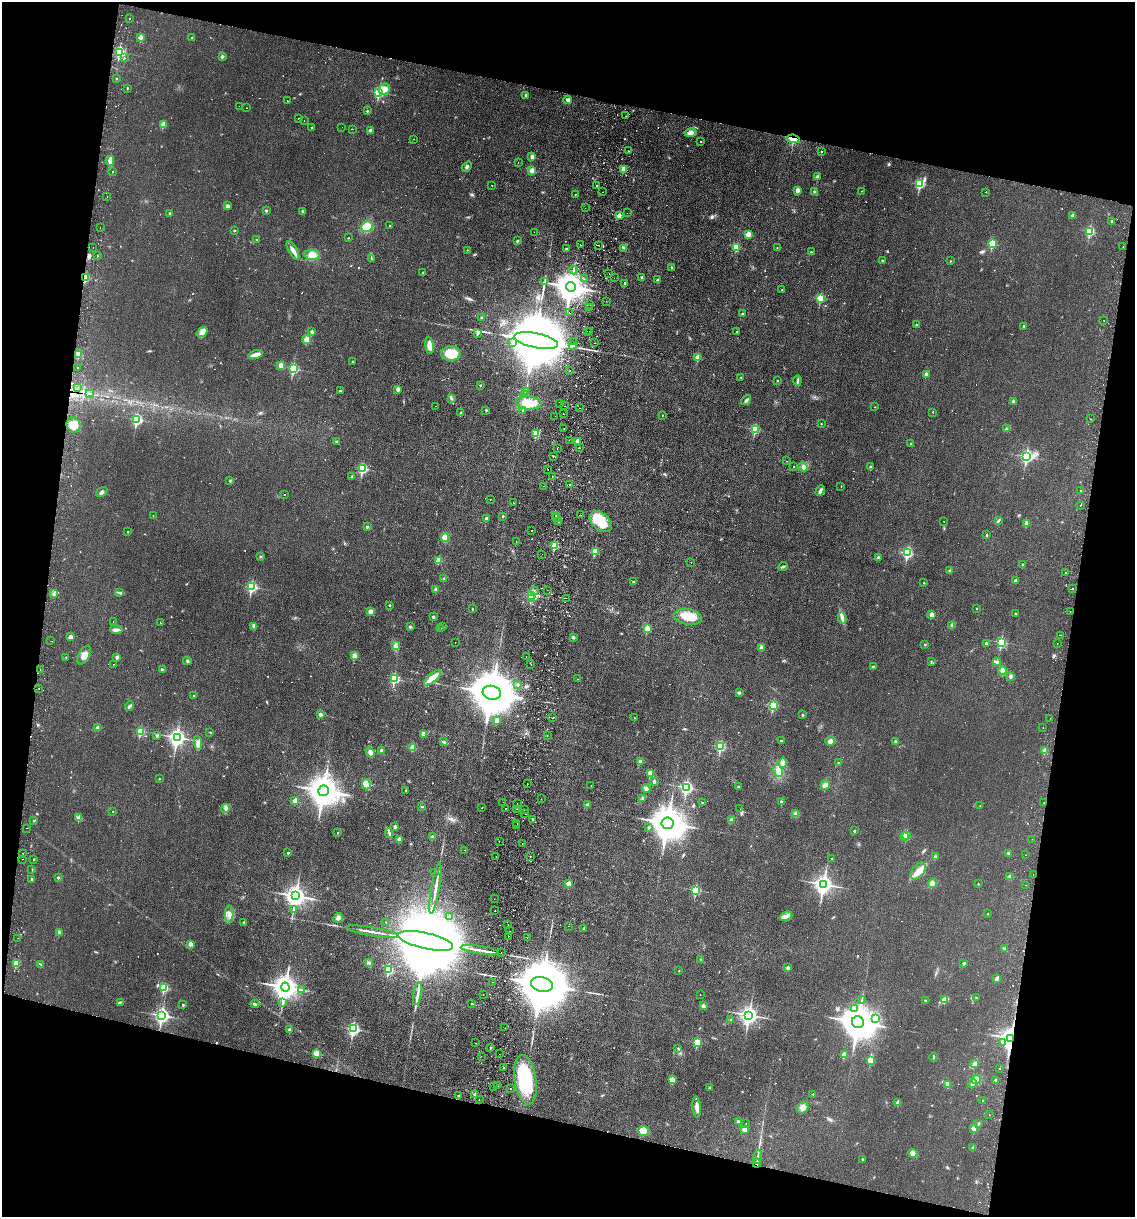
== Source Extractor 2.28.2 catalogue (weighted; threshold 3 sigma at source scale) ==
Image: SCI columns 296-4825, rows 14-4873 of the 5004 x 4890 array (HDU 1 of 3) = the unmasked area's bounding box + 8 px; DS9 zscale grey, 4 x 4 block average (1 PNG px = mean of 4 x 4 image px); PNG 1137 x 1219 px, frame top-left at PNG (2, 2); each listed source drawn as its Kron ellipse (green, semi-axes under 4 px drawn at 4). Shown black and unused: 25% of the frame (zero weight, under 2 of 3 exposures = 3% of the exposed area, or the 3 px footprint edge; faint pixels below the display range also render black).
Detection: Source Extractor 2.28.2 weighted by HDU 2 'WHT'. Background 0.0214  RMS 0.0047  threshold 0.0212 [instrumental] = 3 sigma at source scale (4.5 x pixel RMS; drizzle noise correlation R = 1.50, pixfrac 1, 0.05/0.05 arcsec/px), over >= 5 px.
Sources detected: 866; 4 too faint to see at this stretch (4 x 4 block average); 2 inside a brighter object's white glare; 65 cosmic-ray / hot-pixel residue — neither listed nor drawn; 11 coinciding with a brighter row at this scale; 11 inside a brighter listed object's ellipse — not listed separately; of the other 773, all 500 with FLUX_AUTO >= 1.22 (the completeness limit of this list) listed and drawn (273 fainter detections not listed), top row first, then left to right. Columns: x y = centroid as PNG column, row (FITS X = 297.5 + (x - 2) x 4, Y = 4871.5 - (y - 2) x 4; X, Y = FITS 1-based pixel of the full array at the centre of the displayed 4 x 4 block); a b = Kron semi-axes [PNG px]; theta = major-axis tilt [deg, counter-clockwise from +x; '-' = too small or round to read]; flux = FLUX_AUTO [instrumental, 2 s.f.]
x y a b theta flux
129 19 2 2 - 4
141 37 2 2 - 21
192 37 2 2 - 3.2
120 52 3 2 - 290
222 57 2 2 - 16
124 58 2 2 - 12
116 79 2 2 - 1.7
127 88 2 2 - 3.8
384 89 6 5 - 23
379 92 3 2 - 290
525 95 2 2 - 6.3
567 100 4 3 - 7.2
287 101 2 2 - 1.6
239 106 2 2 - 2.6
246 108 2 2 - 1.4
367 111 2 2 - 5.3
626 116 2 2 - 1.6
298 118 2 2 - 6.4
304 121 2 2 - 1.9
163 124 2 2 - 55
311 127 2 2 - 3.8
342 127 2 2 - 1.2
352 129 2 2 - 36
370 130 4 2 - 4.7
690 133 6 4 13 11
413 139 2 2 - 1.5
793 139 6 4 -9 22
701 142 2 2 - 2.7
629 151 2 2 - 1.9
821 151 2 2 - 3.7
532 157 2 2 - 25
110 161 5 2 - 23
518 163 2 2 - 6.5
467 167 6 2 50 4.4
624 169 2 2 - 61
532 170 2 2 - 52
113 171 2 2 - 1.5
817 177 2 2 - 17
920 184 2 2 - 210
492 185 2 2 - 11
597 186 2 2 - 1.4
798 190 2 2 - 34
861 191 2 2 - 1.5
603 192 2 2 - 2.4
814 192 3 2 - 2.9
986 192 2 2 - 1.5
575 194 2 2 - 1.5
107 196 2 2 - 3.4
227 206 3 3 - 10
585 208 2 2 - 4
266 211 2 2 - 8.8
303 211 2 2 - 15
170 213 2 2 - 8.5
627 213 2 2 - 6.4
619 215 2 2 - 36
1073 215 2 2 - 20
1112 221 2 2 - 10
390 225 2 2 - 1.8
367 227 6 5 - 39
100 228 2 2 - 7.2
234 230 2 2 - 4.6
1090 231 2 2 - 190
534 232 2 2 - 1.2
748 234 2 2 - 58
348 238 2 2 - 1.4
256 240 2 2 - 3.8
517 241 2 2 - 6
992 244 2 2 - 160
581 245 2 2 - 2.9
599 245 2 2 - 1.6
736 247 2 2 - 95
1123 247 2 2 - 1.3
93 248 2 2 - 1.7
623 248 2 2 - 1.3
777 248 2 2 - 2.2
566 249 2 2 - 5.2
293 250 10 3 -60 16
467 250 2 2 - 1.8
811 252 3 2 - 2.4
312 255 7 5 -9 23
97 256 2 2 - 1.7
371 258 3 2 - 2.3
883 261 4 2 - 3.4
951 261 3 2 - 1.3
672 267 2 2 - 4.3
573 270 4 2 - 3.6
423 273 2 2 - 2.8
609 274 2 2 - 1.4
642 277 2 2 - 10
85 278 2 2 - 120
614 278 2 2 - 1.3
584 279 2 2 - 1.4
657 280 2 2 - 7.1
544 282 3 2 - 1.3
625 283 2 2 - 10
571 287 5 5 - 4100
782 290 2 2 - 1.9
821 298 2 2 - 130
606 301 2 2 - 1.5
590 305 2 2 - 1.8
590 307 2 2 - 1.3
569 313 2 2 - 10
742 314 2 2 - 5.2
481 317 2 2 - 2.5
1104 320 2 2 - 1.6
916 325 2 2 - 8
1023 326 2 2 - 7.8
587 331 2 2 - 2.8
590 331 2 2 - 3.2
202 332 6 3 37 9.8
312 332 2 2 - 16
737 332 2 2 - 2
477 333 2 2 - 10
306 339 2 2 - 88
536 341 22 7 -12 48000
574 341 2 2 - 5.4
513 343 2 2 - 2.2
595 343 2 2 - 1.8
429 345 8 4 -82 24
572 345 3 2 - 3.3
451 353 9 7 -2 64
78 354 2 2 - 58
256 355 7 4 11 14
698 357 2 2 - 67
352 362 2 2 - 2.9
281 366 2 2 - 47
77 368 2 2 - 9
293 369 2 2 - 270
570 371 2 2 - 17
926 374 2 2 - 17
741 377 3 2 - 1.6
777 381 2 2 - 2.9
797 381 5 2 - 4.4
480 385 2 2 - 4.4
78 387 2 2 - 2.3
398 389 2 2 - 30
340 391 3 2 - 2.2
526 392 2 2 - 1.2
90 394 2 2 - 1.4
525 395 2 2 - 2
451 398 2 2 - 1.3
746 400 6 2 41 5.3
1013 401 3 2 - 3.7
529 403 13 7 -4 49
560 404 2 2 - 2.6
436 406 2 2 - 1.4
565 406 2 2 - 3.8
875 407 2 2 - 1.3
580 408 2 2 - 1.8
486 410 2 2 - 4.4
523 410 3 2 - 2.2
933 412 2 2 - 2.7
461 413 2 2 - 15
563 414 2 2 - 2.1
662 415 2 2 - 2
555 416 2 2 - 3.2
1090 419 2 2 - 2
137 420 3 2 - 300
821 424 2 2 - 3
73 425 8 6 -61 41
564 428 2 2 - 1.7
755 429 2 2 - 200
1007 429 4 3 - 4.7
536 433 2 2 - 100
569 440 2 2 - 1.3
336 441 3 2 - 2
577 441 2 2 - 27
911 444 3 2 - 2.7
579 448 2 2 - 5.3
557 449 2 2 - 2.4
553 456 2 2 - 1.2
1027 457 3 2 - 440
787 461 2 2 - 2
794 467 2 2 - 1.4
803 467 5 3 - 7.7
871 467 2 2 - 17
362 469 3 2 - 250
548 469 2 2 - 1.3
352 476 3 2 - 2.2
552 476 2 2 - 2.9
229 481 2 2 - 1.2
570 484 2 2 - 2.1
543 486 2 2 - 1.5
841 486 2 2 - 1.6
820 490 5 2 - 8.9
1080 491 2 2 - 3.9
102 492 6 3 34 6.1
284 494 2 2 - 2.7
490 499 2 2 - 1.5
513 503 2 2 - 3
1080 505 2 2 - 1.4
556 515 2 2 - 1.8
580 515 2 2 - 2.2
153 516 2 2 - 3.5
503 516 2 2 - 5.4
486 518 2 2 - 15
557 518 2 2 - 2
999 520 4 2 - 3.2
558 521 2 2 - 4
601 522 13 8 -41 65
944 522 2 2 - 6.1
1026 523 2 2 - 27
367 527 2 2 - 10
532 531 2 2 - 1.5
128 532 2 2 - 3.7
986 535 2 2 - 5.3
445 537 4 3 - 24
516 541 2 2 - 2.1
554 546 2 2 - 110
595 551 2 2 - 110
907 553 3 2 - 290
542 554 2 2 - 1.3
261 556 3 2 - 2.6
878 558 2 2 - 16
439 560 2 2 - 69
691 562 2 2 - 1.5
1023 565 2 2 - 5.8
783 567 5 2 - 4.2
950 571 3 2 - 2.5
1066 573 2 2 - 1.5
444 579 3 2 - 2.7
1015 581 2 2 - 16
633 582 2 2 - 4.9
924 583 2 2 - 3.4
252 587 3 2 - 310
1072 589 2 2 - 3.6
436 590 2 2 - 21
534 590 2 2 - 3.4
547 590 2 2 - 1.6
119 592 2 2 - 1.9
53 594 4 2 - 5.2
532 595 2 2 - 330
566 598 2 2 - 1.8
532 599 2 2 - 8
389 605 2 2 - 5.6
977 608 2 2 - 3.9
472 609 2 2 - 3.7
370 612 3 2 - 13
1070 612 2 2 - 5.6
1015 613 2 2 - 4
931 615 2 2 - 31
433 617 2 2 - 13
688 617 14 8 -9 44
842 618 6 2 -83 7.4
113 621 2 2 - 1.6
160 623 2 2 - 1.3
952 625 2 2 - 2.7
254 626 3 3 - 6.8
410 627 4 2 - 3.4
443 627 2 2 - 2.2
647 628 2 2 - 59
441 629 2 2 - 1.2
116 630 6 3 -8 7.3
1061 635 2 2 - 2.2
70 637 4 3 - 10
573 637 3 3 - 3.9
51 641 2 2 - 2.3
455 642 2 2 - 1.3
1001 642 2 2 - 250
986 643 2 2 - 5.3
1057 643 2 2 - 1.3
925 644 2 2 - 4
396 646 3 2 - 2.7
761 647 3 2 - 8.4
84 655 10 5 62 20
354 656 2 2 - 53
526 656 2 2 - 3.8
66 657 2 2 - 2.6
117 657 2 2 - 22
187 661 4 2 - 3.2
931 662 3 2 - 1.9
997 662 4 2 - 7
113 664 2 2 - 2.5
531 664 2 2 - 3.1
873 666 3 2 - 2.8
40 670 2 2 - 1.7
162 670 2 2 - 3.3
1003 670 4 3 - 15
1011 676 2 2 - 19
432 678 10 4 42 38
394 679 2 2 - 210
578 679 2 2 - 1.8
518 684 2 2 - 4.9
39 688 2 2 - 2
492 693 9 7 -14 17000
739 693 3 2 - 2.8
194 695 2 2 - 2
773 705 2 2 - 200
130 706 4 3 - 5.2
320 714 2 2 - 21
803 715 2 2 - 6.1
552 718 2 2 - 1.9
634 718 2 2 - 1.9
1050 718 2 2 - 6.9
496 721 2 2 - 29
98 727 3 3 - 3.9
1043 728 2 2 - 2
140 731 2 2 - 130
210 732 2 2 - 1.5
423 734 2 2 - 34
157 736 3 2 - 3.1
547 736 2 2 - 1.5
177 737 4 3 - 960
443 741 2 2 - 1.6
781 741 3 2 - 3.2
831 741 5 4 - 8.1
895 741 2 2 - 9.5
198 743 7 3 -83 10
412 747 2 2 - 60
721 747 2 2 - 200
381 750 2 2 - 16
1045 751 2 2 - 49
370 752 5 3 - 14
640 762 2 2 - 28
838 762 2 2 - 2.2
783 763 5 2 - 7.9
778 771 6 2 -62 9.4
650 773 2 2 - 60
159 779 2 2 - 2.7
654 782 2 2 - 18
366 784 5 4 - 40
527 784 2 2 - 4
591 785 2 2 - 2.4
825 785 5 4 - 14
738 787 2 2 - 6
687 788 3 2 - 510
646 789 4 3 - 6.8
406 790 2 2 - 6.6
323 791 5 5 - 5400
643 798 3 2 - 4.2
541 799 2 2 - 2.2
295 801 2 2 - 54
503 802 2 2 - 1.3
702 802 2 2 - 2.8
781 802 2 2 - 14
1044 803 2 2 - 3.7
517 804 2 2 - 2.8
587 805 2 2 - 15
980 806 2 2 - 1.8
422 807 2 2 - 1.3
482 808 2 2 - 1.2
506 808 2 2 - 2.2
225 809 4 3 - 7.7
517 809 2 2 - 1.8
525 809 2 2 - 1.7
740 809 2 2 - 1.5
113 811 2 2 - 2.3
524 813 2 2 - 2.2
796 814 4 2 - 4.7
79 818 2 2 - 39
533 819 2 2 - 5
732 820 2 2 - 34
34 821 2 2 - 1.9
517 823 2 2 - 1.2
667 823 6 6 - 6900
517 826 2 2 - 2.7
395 827 2 2 - 19
649 827 2 2 - 5.3
27 828 2 2 - 1.3
854 831 2 2 - 6.3
338 833 2 2 - 3.5
389 833 5 2 - 4.1
906 835 2 2 - 98
904 836 2 2 - 8.8
432 837 2 2 - 14
399 839 2 2 - 28
1032 839 2 2 - 2.1
499 841 2 2 - 4.1
522 843 2 2 - 1.4
465 850 2 2 - 1.2
23 853 2 2 - 1.6
288 853 2 2 - 6.4
1009 853 3 3 - 3.7
1026 855 2 2 - 3.8
496 856 2 2 - 1.5
530 856 2 2 - 5.6
935 857 2 2 - 15
22 859 2 2 - 2.5
34 859 2 2 - 4.6
832 859 2 2 - 1.6
32 869 3 2 - 1.5
918 871 10 6 51 28
434 873 2 2 - 1.7
1033 875 2 2 - 1.3
1010 876 3 2 - 8.8
58 877 2 2 - 7
32 879 2 2 - 5.7
932 883 4 3 - 12
569 884 2 2 - 50
824 884 4 3 - 1300
978 884 2 2 - 2.8
1026 885 2 2 - 2.5
435 888 26 2 80 17
696 890 2 2 - 190
296 896 4 3 - 1800
494 899 2 2 - 1.4
293 910 2 2 - 1.5
495 911 2 2 - 1.6
988 914 2 2 - 2.2
229 915 9 3 89 11
450 916 2 2 - 6.4
786 916 6 4 20 12
338 918 5 4 - 10
244 922 3 2 - 2.1
386 922 2 2 - 1.9
508 924 2 2 - 1.5
569 926 2 2 - 1.2
584 928 2 2 - 7.3
509 931 2 2 - 1.2
59 932 3 2 - 8.7
372 932 27 2 -10 19
509 936 2 2 - 2.7
18 938 2 2 - 1.9
527 938 2 2 - 28
426 941 28 8 -13 81000
190 944 2 2 - 29
1005 949 4 2 - 7.9
480 950 19 2 -9 19
501 952 2 2 - 1.3
701 959 2 2 - 1.9
16 963 2 2 - 70
369 963 4 2 - 4.1
964 963 2 2 - 4.4
41 964 3 2 - 1.8
788 968 2 2 - 18
388 970 2 2 - 140
679 971 2 2 - 2.4
996 978 3 2 - 3.1
492 982 2 2 - 1.6
542 984 11 7 -14 27000
285 987 4 4 - 2900
164 988 2 2 - 150
301 990 3 2 - 3.4
418 994 12 2 79 14
483 994 2 2 - 1.5
700 995 2 2 - 1.3
976 998 2 2 - 1.6
862 1000 2 2 - 1.3
925 1000 2 2 - 4.5
945 1000 4 3 - 7.1
120 1002 2 2 - 1.5
282 1003 2 2 - 1.4
255 1004 4 3 - 4.2
472 1004 2 2 - 3.7
183 1005 2 2 - 5.6
703 1006 2 2 - 23
855 1009 2 2 - 1.7
162 1015 3 3 - 710
749 1015 3 3 - 1200
876 1018 2 2 - 95
731 1020 2 2 - 5.6
858 1022 6 6 - 7500
505 1028 2 2 - 1.7
353 1029 3 2 - 400
289 1030 2 2 - 18
1011 1038 4 2 - 1900
697 1042 2 2 - 130
1003 1042 2 2 - 2.6
475 1043 2 2 - 1.4
491 1048 2 2 - 5.8
678 1048 2 2 - 1.9
316 1053 2 2 - 79
499 1054 2 2 - 1.8
844 1055 2 2 - 54
481 1056 2 2 - 1.3
933 1057 5 2 - 3.4
870 1060 2 2 - 75
975 1064 3 3 - 5.3
504 1067 2 2 - 3.3
999 1068 2 2 - 2
525 1080 25 11 -81 170
672 1080 2 2 - 44
976 1080 4 4 - 20
996 1080 2 2 - 15
947 1084 4 3 - 7
972 1084 5 3 - 6.3
498 1086 2 2 - 1.4
494 1087 2 2 - 1.7
510 1088 2 2 - 8.3
709 1088 2 2 - 7.3
813 1094 2 2 - 2.7
475 1095 2 2 - 27
459 1096 2 2 - 9.3
479 1100 2 2 - 2.4
983 1101 2 2 - 5.1
898 1103 2 2 - 34
697 1107 10 3 -85 16
803 1108 6 5 - 13
989 1115 2 2 - 2.3
738 1122 3 2 - 3.7
979 1123 2 2 - 7.8
746 1124 2 2 - 5.1
974 1128 2 2 - 48
744 1130 4 3 - 9.8
644 1131 5 5 - 34
973 1148 2 2 - 15
913 1153 4 4 - 23
758 1156 7 2 81 3.6
862 1159 2 2 - 5
757 1163 4 2 - 3.8
Overlapping masked pixels (flux is a lower limit): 4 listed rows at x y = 793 139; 85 278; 1011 1038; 757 1163
Diffuse or blended objects may show on this block-average render without a row.